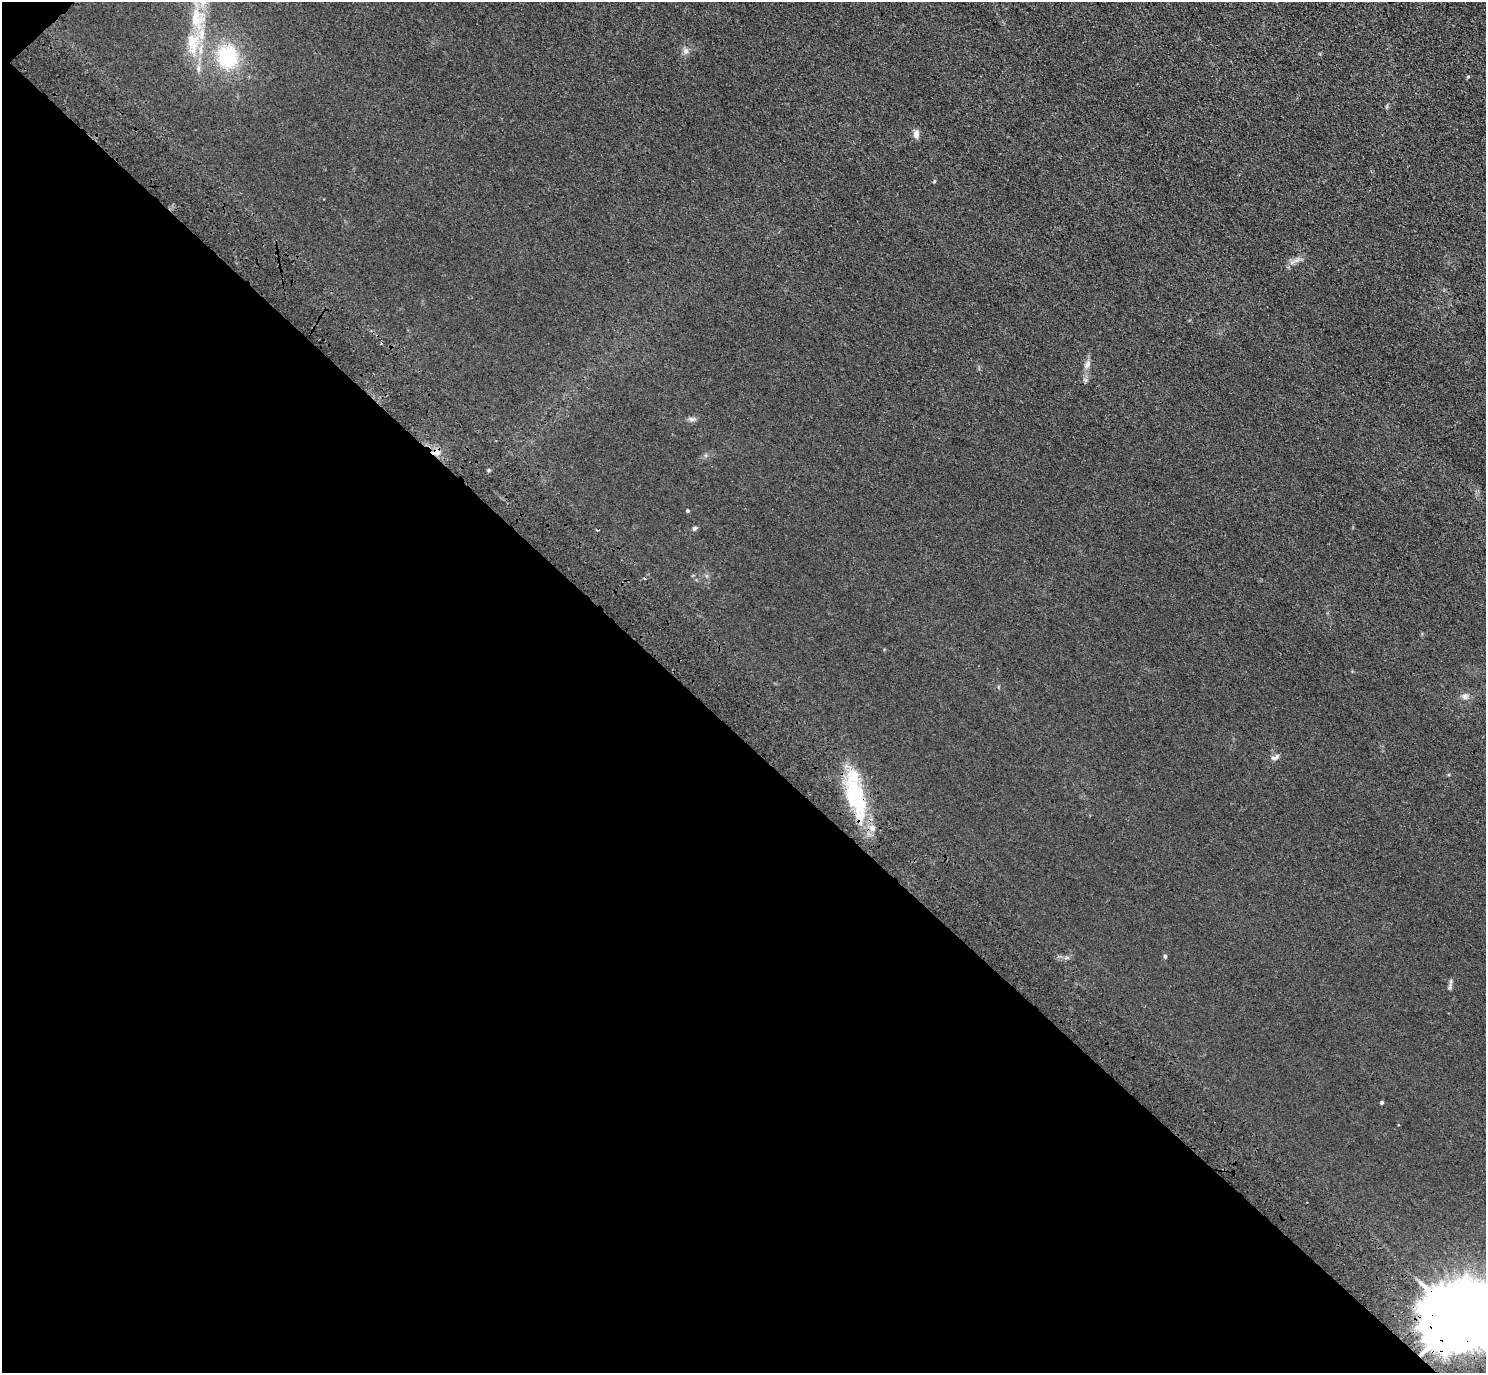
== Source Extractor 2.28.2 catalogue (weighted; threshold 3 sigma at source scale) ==
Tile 9 of 4 x 4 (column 1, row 3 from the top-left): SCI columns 91-1574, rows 1759-3129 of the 6118 x 6118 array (HDU 1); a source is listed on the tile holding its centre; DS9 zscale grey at full resolution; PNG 1488 x 1375 px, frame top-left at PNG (2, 2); no overlay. Shown black and unused: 46% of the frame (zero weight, under 3 of 4 exposures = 6% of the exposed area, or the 3 px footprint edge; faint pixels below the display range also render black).
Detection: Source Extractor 2.28.2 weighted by HDU 2 'WHT'; one run over the whole footprint, this tile lists its part. Background 0.0112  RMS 0.0054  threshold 0.0242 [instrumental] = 3 sigma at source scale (4.5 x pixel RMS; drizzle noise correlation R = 1.50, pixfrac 1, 0.05/0.05 arcsec/px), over >= 5 px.
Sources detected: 25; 1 cosmic-ray / hot-pixel residue — not listed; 5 inside a brighter listed object's ellipse — not listed separately; the other 19 listed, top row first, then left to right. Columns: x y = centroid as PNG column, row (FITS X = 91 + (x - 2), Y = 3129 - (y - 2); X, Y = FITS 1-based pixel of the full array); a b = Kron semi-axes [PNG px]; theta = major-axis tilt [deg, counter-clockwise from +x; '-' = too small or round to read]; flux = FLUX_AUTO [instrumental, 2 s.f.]
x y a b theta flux
192 43 37 17 90 20
686 51 8 7 - 1.8
227 57 26 24 88 31
1468 77 4 4 - 0.56
916 135 9 7 -90 2.6
934 182 5 3 - 0.45
1087 364 12 6 60 2.2
692 419 7 4 18 1.2
437 452 12 7 20 3.1
489 470 6 4 89 0.63
688 511 3 3 - 0.79
695 528 6 5 - 0.97
1465 696 8 8 - 1.9
1273 758 11 5 -10 1.5
856 803 45 24 -59 34
1165 956 5 4 - 0.75
1450 987 12 3 80 1.2
1382 1103 4 4 - 0.68
1457 1319 21 17 34 6000
Overlapping masked pixels (flux is a lower limit): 3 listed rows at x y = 437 452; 856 803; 1457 1319
Isophote crosses this tile's border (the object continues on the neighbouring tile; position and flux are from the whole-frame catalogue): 1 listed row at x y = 1457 1319